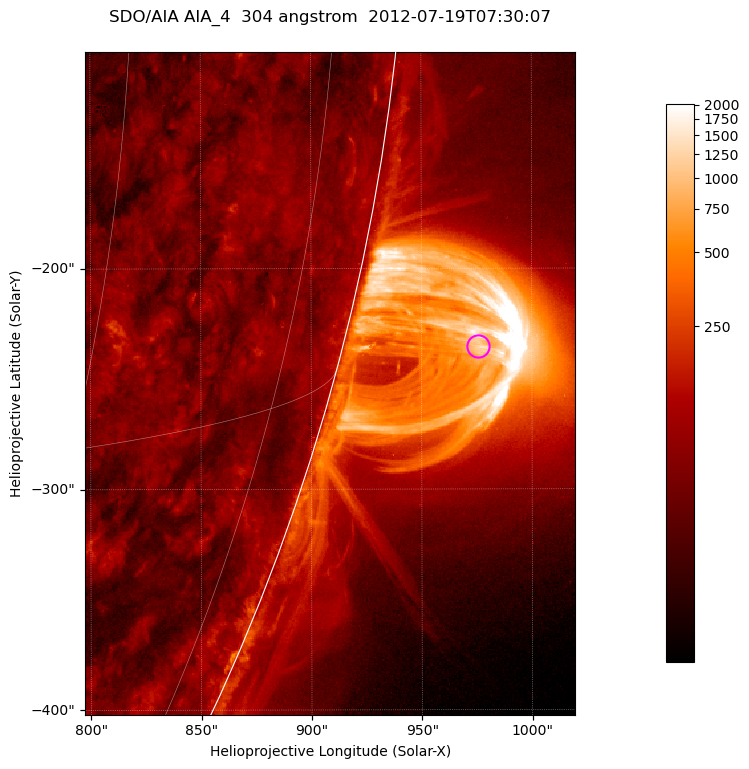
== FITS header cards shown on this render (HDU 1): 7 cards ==
TELESCOP= 'SDO/AIA '           / For AIA: SDO/AIA
INSTRUME= 'AIA_4   '           / For AIA: AIA_ATA1, AIA_ATA2, AIA_ATA3 or AIA_AT
WAVELNTH=                  304 / [angstrom] Wavelength
WAVEUNIT= 'angstrom'           / Wavelength unit: angstrom
DATE-OBS= '2012-07-19T07:30:07.131' / [ISO] Date when observation started; ISO 8
CTYPE1  = 'HPLN-TAN'           / CTYPE1; Typically HPLN
CTYPE2  = 'HPLT-TAN'           / CTYPE2; Typically HPLT

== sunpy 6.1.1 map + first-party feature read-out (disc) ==
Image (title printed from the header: SDO/AIA AIA_4  304 angstrom  2012-07-19T07:30:07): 370 x 500 px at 0.6 arcsec/px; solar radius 944 arcsec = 1573 px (partial field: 1.2% of the solar disc is inside the frame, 49% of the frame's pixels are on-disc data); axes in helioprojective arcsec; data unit not stated in the header (colour bar unlabelled)
Orientation: roll -0.132 deg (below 1 deg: not rotated)
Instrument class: DISC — disc imager (sunpy class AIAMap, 304 A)
Bright regions (active regions / flare kernels): reference = the on-disc median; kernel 3 px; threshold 5 sigma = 122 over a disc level ~61.9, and >= 1.15x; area >= 185 px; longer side >= 4 px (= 2.4 arcsec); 0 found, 0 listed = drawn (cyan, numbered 1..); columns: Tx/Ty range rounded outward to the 2 arcsec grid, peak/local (2 s.f.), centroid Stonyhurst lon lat
Off-limb structures (1.02-1.3 R_sun): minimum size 92 px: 2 found; the strongest spans PA ~250..260 deg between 1.02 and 1.14 R_sun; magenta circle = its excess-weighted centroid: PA ~255 deg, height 1.06 R_sun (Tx ~976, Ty ~-236 arcsec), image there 23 x the reference